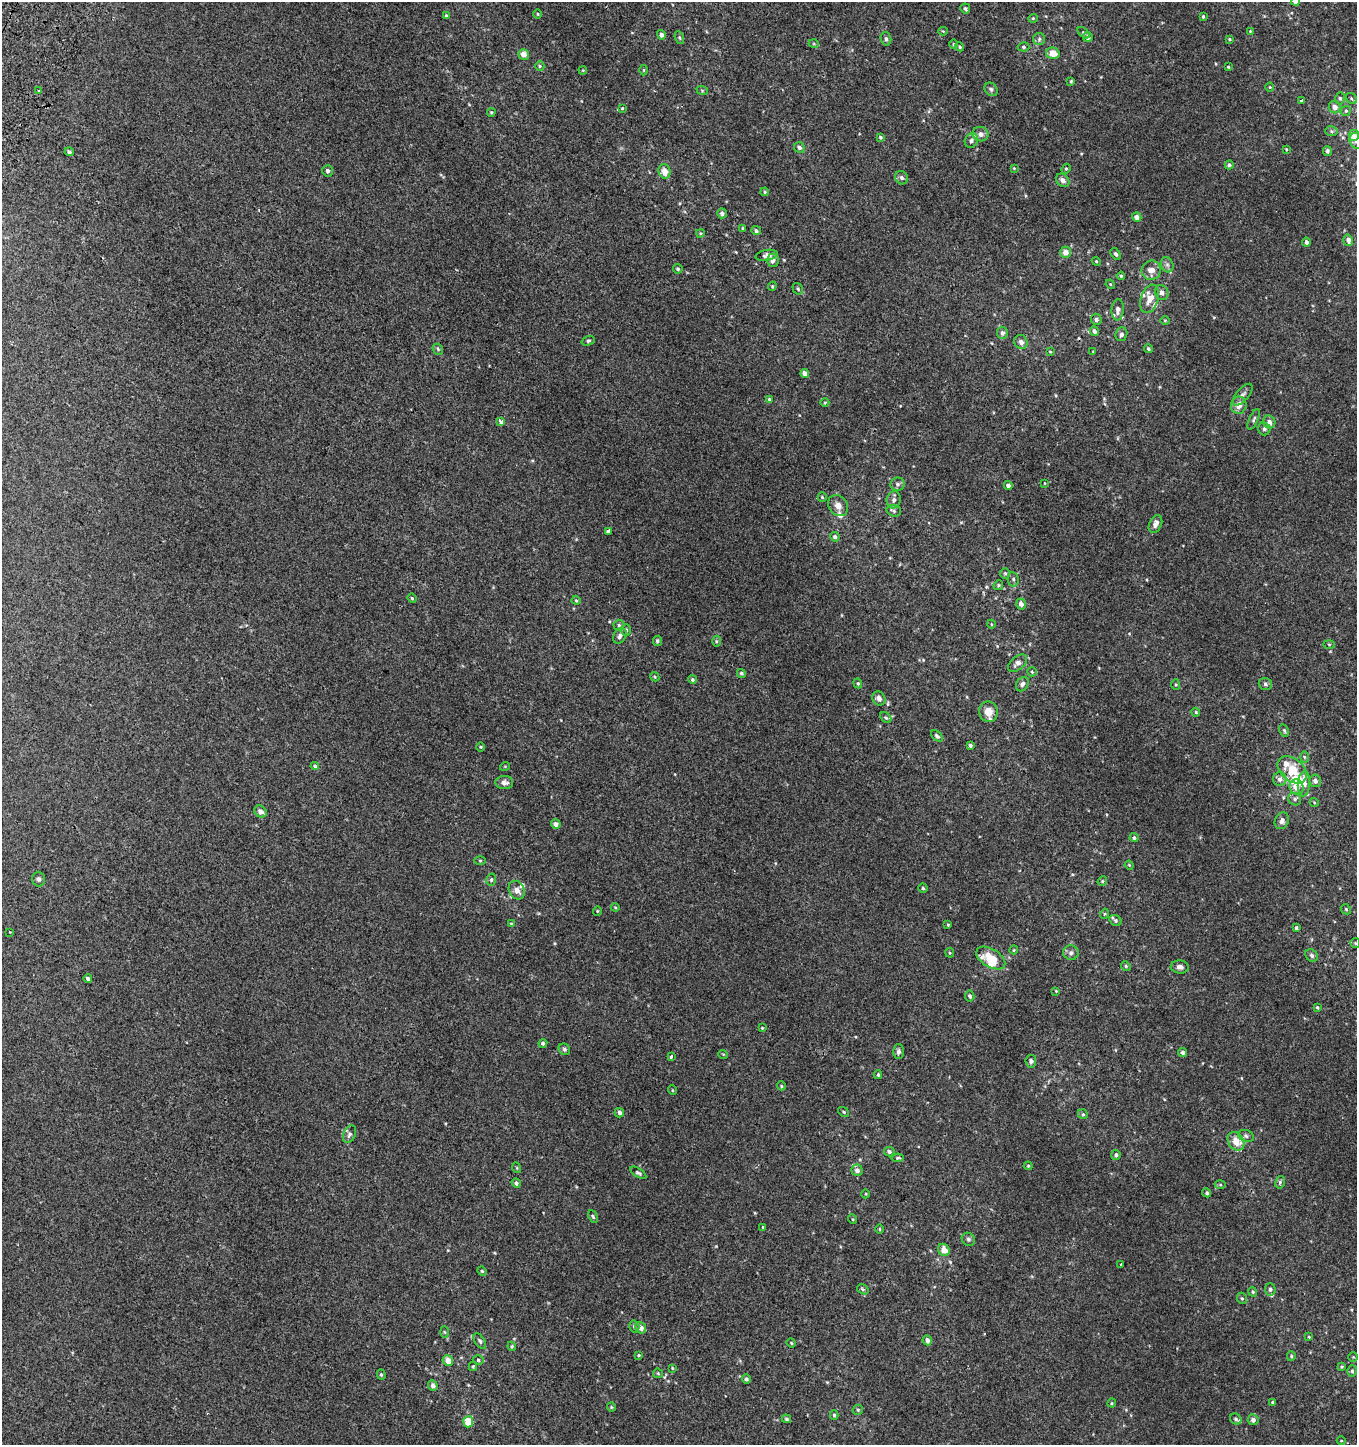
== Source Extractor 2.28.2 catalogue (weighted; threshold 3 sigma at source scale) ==
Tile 11 of 4 x 4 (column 3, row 3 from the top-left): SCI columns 2949-4303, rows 1494-2936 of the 5980 x 5884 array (HDU 1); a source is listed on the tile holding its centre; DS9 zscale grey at full resolution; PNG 1359 x 1447 px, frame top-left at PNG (2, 2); each listed source drawn as its Kron ellipse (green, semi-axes under 4 px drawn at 4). Shown black and unused: <1% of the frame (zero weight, under 2 of 3 exposures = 3% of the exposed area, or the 3 px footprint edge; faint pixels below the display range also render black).
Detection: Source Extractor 2.28.2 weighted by HDU 2 'WHT'; one run over the whole footprint, this tile lists its part. Background 0.00475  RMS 0.0058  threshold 0.026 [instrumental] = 3 sigma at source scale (4.5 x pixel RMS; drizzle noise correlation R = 1.50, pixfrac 1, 0.0396/0.0396 arcsec/px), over >= 5 px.
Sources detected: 269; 17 inside a brighter listed object's ellipse — not listed separately; the other 252 listed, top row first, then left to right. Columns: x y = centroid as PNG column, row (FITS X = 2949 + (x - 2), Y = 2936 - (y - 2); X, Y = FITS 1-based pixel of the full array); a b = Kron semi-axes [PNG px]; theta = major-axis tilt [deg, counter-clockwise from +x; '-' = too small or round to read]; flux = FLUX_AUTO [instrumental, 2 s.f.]
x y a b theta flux
1296 2 4 4 - 2.9
965 8 5 5 - 1.1
538 14 4 3 - 0.47
446 16 4 4 - 0.88
1203 16 3 3 - 0.66
1033 18 5 4 - 0.64
943 31 4 4 - 0.56
1250 31 3 3 - 0.36
1084 33 7 4 -45 0.76
661 35 5 4 - 2.3
1088 37 5 4 - 2
679 38 7 4 -70 0.82
886 39 7 5 -75 1.1
1039 39 6 6 - 1.2
1229 39 3 3 - 0.59
814 44 5 3 - 0.56
953 44 4 3 - 0.55
960 47 5 4 - 0.8
1024 47 6 4 -3 0.98
1053 53 7 5 -14 6.1
524 54 5 5 - 3.7
540 66 5 4 - 0.81
1228 67 3 3 - 0.52
583 70 4 3 - 0.46
643 70 5 3 - 0.48
1071 81 4 4 - 0.59
1270 87 4 4 - 0.58
991 89 7 6 - 1.3
702 90 6 3 -20 0.62
39 91 3 3 - 2.5
1340 98 6 5 - 1.1
1351 99 6 4 -37 0.95
1301 101 3 3 - 0.81
1335 107 6 6 - 3.9
622 108 4 3 - 0.49
1346 111 5 4 - 0.76
491 112 4 3 - 0.64
1331 131 6 5 - 0.92
980 134 8 7 - 3
1354 136 5 5 - 5.5
880 137 4 3 - 0.8
971 140 7 6 - 1.8
1356 141 8 6 -72 1.6
799 147 5 5 - 1.6
1286 149 4 3 - 0.46
1327 151 5 4 - 1.2
69 152 4 4 - 1.1
1229 165 4 4 - 1.2
1014 168 4 4 - 0.49
1066 169 5 4 - 0.73
327 171 6 5 - 1.6
664 171 7 6 - 5.1
901 178 7 6 - 1.7
1063 180 7 6 - 3.1
765 192 4 3 - 0.67
722 213 5 5 - 1.5
1137 217 5 4 - 2.5
743 228 4 3 - 0.51
756 231 5 4 - 1.1
700 233 4 3 - 0.64
1348 240 6 5 - 2.3
1306 242 4 4 - 1.8
1066 252 6 5 - 4.1
1116 254 6 4 -56 1.2
767 255 11 5 11 2.5
773 260 6 6 - 2.5
1096 261 4 3 - 0.56
1167 265 8 6 -69 1.5
678 269 5 4 - 0.96
1151 270 10 9 - 5.4
1121 276 4 4 - 0.63
1110 284 5 4 - 0.5
772 286 4 4 - 0.66
798 289 6 4 -57 0.88
1162 293 7 6 - 2.6
1150 299 14 9 72 6.2
1118 310 10 6 86 2.6
1096 319 5 5 - 1.5
1165 320 5 3 - 0.51
1094 331 5 4 - 1.6
1002 333 6 5 - 1.9
1121 334 7 6 - 1.6
588 341 7 4 18 0.84
1021 342 7 6 - 2.3
438 349 6 4 -48 0.84
1149 349 4 4 - 0.87
1050 352 4 3 - 0.51
1093 352 4 3 - 0.4
805 373 4 4 - 3.6
1243 395 13 6 50 2.2
769 399 4 3 - 0.65
825 403 4 4 - 0.51
1239 405 8 8 - 4.1
1254 419 11 4 66 1.3
501 422 4 4 - 4
1269 422 6 6 - 2.7
1264 429 6 6 - 1.6
1044 483 3 2 - 0.36
897 484 7 6 - 1.5
1008 486 4 4 - 1.9
822 497 4 4 - 0.66
894 500 8 7 - 2
838 506 11 9 -51 3.4
894 511 7 5 -15 1.3
1155 524 9 6 64 2.8
608 531 4 3 - 7.1
835 537 5 4 - 1.3
1005 573 5 5 - 0.89
1013 579 7 5 -78 1.2
998 585 5 4 - 0.73
412 598 5 4 - 0.63
576 600 4 4 - 0.63
1021 604 5 5 - 2.8
991 624 4 3 - 0.41
619 625 5 5 - 1
626 630 6 4 -90 1.1
620 636 8 6 59 1.9
657 641 5 4 - 1
716 641 5 3 - 0.73
1329 644 5 3 - 0.62
1018 663 11 6 39 2.8
1032 672 5 4 - 0.78
741 673 5 4 - 0.99
655 677 5 3 - 0.59
692 679 4 4 - 0.93
858 683 5 4 - 0.7
1022 684 8 5 53 2
1265 684 7 6 - 1.2
1176 685 5 4 - 0.68
879 698 7 6 - 2.8
988 712 10 9 - 5
1196 712 4 3 - 0.68
886 718 6 4 -45 1
1284 730 7 4 -63 0.8
937 736 7 4 -43 1.1
970 745 4 3 - 1.1
481 747 5 3 - 0.47
1304 757 5 3 - 0.66
315 766 4 4 - 0.9
505 766 5 3 - 0.45
1292 770 16 11 -38 15
1280 779 7 6 - 2.2
1315 781 6 6 - 2.1
504 783 9 6 1 2.6
1304 784 13 6 85 4.6
1297 787 8 7 - 4.3
1295 799 7 6 - 1.4
1314 802 4 3 - 0.52
260 812 6 5 - 2.6
1282 821 8 6 62 2.5
556 824 5 4 - 2.2
1134 838 4 4 - 1.1
480 861 6 4 -1 0.65
1129 865 4 3 - 0.52
38 879 7 6 - 1.3
491 880 6 4 75 0.88
1102 881 5 4 - 0.7
923 888 4 4 - 0.84
517 890 10 7 -64 3.8
615 907 4 3 - 0.52
1346 909 5 4 - 0.75
597 911 5 3 - 0.42
1104 914 5 3 - 0.56
1115 920 6 5 - 1.1
511 924 4 4 - 0.59
948 925 4 3 - 0.55
1296 928 4 4 - 0.97
10 932 2 2 - 0.41
1355 943 5 4 - 0.67
1014 950 4 4 - 0.54
950 953 5 4 - 0.63
1071 953 8 7 - 1.7
1312 955 7 5 -45 1.4
991 958 16 9 -31 15
1126 966 5 4 - 0.76
1180 967 9 6 -4 2
88 978 4 3 - 4.3
1056 991 4 4 - 0.42
970 996 5 5 - 1.1
1317 1007 4 3 - 0.68
762 1028 4 4 - 0.59
543 1043 4 4 - 1.2
564 1049 6 5 - 1.2
899 1052 7 5 90 1.6
1183 1052 4 4 - 1.8
723 1054 5 3 - 0.48
671 1056 3 3 - 3
1031 1061 6 5 - 1.7
878 1075 4 3 - 0.77
781 1086 4 4 - 0.62
672 1090 5 3 - 0.41
844 1112 6 4 -38 0.77
619 1113 5 4 - 1.7
1083 1114 5 4 - 0.78
350 1134 9 6 68 1.7
1246 1136 8 5 -21 1.2
1236 1141 10 7 -55 8.3
889 1152 5 4 - 1.4
1116 1155 5 4 - 1.3
898 1158 6 3 7 0.73
1028 1166 4 4 - 0.59
517 1168 5 3 - 0.53
857 1170 6 5 - 2.2
638 1173 9 4 -32 1.1
1280 1182 6 5 - 1.1
516 1183 5 4 - 1.2
1220 1184 5 3 - 0.65
1207 1193 5 4 - 1.1
866 1194 4 3 - 0.48
593 1216 7 4 -63 0.88
852 1219 5 3 - 0.5
763 1227 4 3 - 0.49
880 1229 5 3 - 0.48
968 1239 7 6 - 1.2
944 1250 6 5 - 5
1121 1265 3 3 - 0.73
482 1271 5 4 - 0.68
863 1289 6 4 -32 0.92
1270 1289 6 5 - 1.3
1253 1292 5 4 - 0.72
1242 1298 6 5 - 0.93
634 1327 6 5 - 1.2
641 1328 6 5 - 2.9
444 1332 5 3 - 0.62
1309 1337 3 3 - 0.49
927 1340 5 4 - 2.5
480 1341 9 5 -56 1.1
791 1343 4 4 - 0.52
512 1346 4 4 - 0.64
639 1355 4 3 - 0.53
1291 1356 5 4 - 0.66
1353 1357 5 4 - 0.61
478 1360 5 4 - 1
448 1361 6 5 - 4.8
473 1366 4 4 - 0.54
1342 1367 4 3 - 0.66
672 1368 3 3 - 0.48
1352 1371 5 4 - 1
658 1373 5 5 - 0.63
381 1374 5 4 - 0.83
746 1379 4 4 - 1.1
433 1386 5 4 - 2.1
1273 1402 4 3 - 0.59
1112 1403 4 4 - 0.59
611 1407 4 4 - 0.55
858 1410 5 5 - 0.83
834 1415 5 4 - 0.77
786 1419 5 4 - 0.92
1236 1419 6 5 - 1.1
1253 1420 5 5 - 2.1
468 1422 5 5 - 11
1341 1441 4 3 - 0.37
Isophote crosses this tile's border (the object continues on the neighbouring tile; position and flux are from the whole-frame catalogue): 2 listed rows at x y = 1296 2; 1356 141